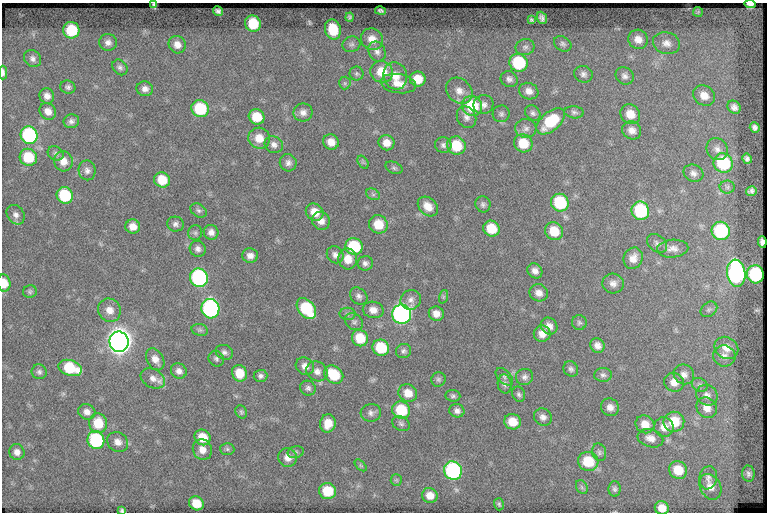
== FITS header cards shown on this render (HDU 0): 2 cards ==
NAXIS1  =                  765
NAXIS2  =                  510

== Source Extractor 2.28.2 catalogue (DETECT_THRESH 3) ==
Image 765 x 510 px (HDU 0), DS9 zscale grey, 1 PNG px = 1 image px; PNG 769 x 514 px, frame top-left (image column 1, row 510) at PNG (2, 3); each listed source drawn as its Kron ellipse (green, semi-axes under 4 px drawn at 4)
Background 61.7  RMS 6.2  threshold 18.6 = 3 sigma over >= 5 px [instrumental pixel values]
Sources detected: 204; all 204 listed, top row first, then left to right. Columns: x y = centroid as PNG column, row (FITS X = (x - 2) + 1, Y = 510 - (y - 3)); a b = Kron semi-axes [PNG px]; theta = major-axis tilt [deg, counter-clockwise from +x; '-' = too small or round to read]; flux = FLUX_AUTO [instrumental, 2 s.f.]
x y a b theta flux
154 4 3 3 - 490
750 4 6 3 -6 1900
218 11 5 4 - 1000
381 11 5 3 - 840
698 12 5 5 - 520
349 17 4 3 - 720
542 18 6 5 - 1400
531 20 4 3 - 620
253 24 8 8 - 14000
333 29 10 8 -76 11000
71 30 8 8 - 20000
372 39 11 10 - 4500
638 39 10 9 - 3400
108 42 9 8 - 2200
666 43 14 10 -16 3400
351 44 9 7 17 1300
563 44 9 7 -32 1200
177 45 9 8 - 3200
525 47 9 8 - 1500
377 52 10 8 -68 2000
33 59 9 8 - 1700
518 63 9 8 - 24000
120 67 8 6 -48 1400
382 72 11 10 - 9000
3 73 7 3 -90 1500
356 74 7 7 - 970
583 74 9 8 - 1800
395 76 14 11 -73 5700
625 76 9 8 - 1800
418 79 8 7 - 6400
509 79 9 8 - 1700
345 83 6 6 - 820
398 84 18 9 -9 4600
68 87 7 6 - 1200
145 89 8 7 - 2100
459 91 14 11 -43 4300
529 91 10 8 -19 2800
704 95 11 9 -33 4500
47 96 8 7 - 2400
483 105 10 9 - 2200
472 106 10 9 - 20000
734 107 7 6 - 1900
200 109 9 8 - 22000
48 111 9 7 -48 3000
303 112 9 9 - 2400
574 112 9 6 -6 1200
533 113 8 6 -46 1300
501 114 8 8 - 1300
630 114 10 9 - 5700
257 117 8 7 - 9600
466 117 11 9 -59 2300
71 121 8 7 - 1500
551 121 17 9 40 17000
755 127 5 5 - 1200
526 128 10 9 - 2100
632 130 10 8 -31 3000
29 135 9 8 - 52000
259 138 11 10 - 6000
331 142 8 7 - 3800
386 143 8 7 - 3800
523 143 9 8 - 10000
274 145 9 8 - 1900
443 145 8 7 - 1400
456 146 9 9 - 13000
717 149 11 10 - 2600
56 153 8 7 - 1200
28 157 9 8 - 14000
747 159 5 4 - 1100
63 161 10 9 - 4100
363 162 7 4 -55 670
288 163 9 8 - 1900
723 163 10 9 - 28000
394 168 9 5 -24 980
87 170 10 8 -80 1900
693 173 10 8 -25 2100
162 180 8 7 - 8800
727 187 8 6 0 1000
751 191 5 4 - 1200
373 194 7 5 -29 890
65 195 8 8 - 24000
560 203 9 8 - 24000
483 204 8 7 - 1300
428 206 11 8 -43 5000
199 211 9 6 -32 1100
640 211 9 8 - 30000
315 212 9 8 - 5500
16 215 10 8 -54 2100
321 221 9 8 - 3100
175 224 8 7 - 1600
378 224 9 9 - 8200
133 227 7 7 - 3600
491 229 8 7 - 10000
554 231 9 8 - 9100
721 231 9 9 - 34000
211 232 7 7 - 2200
195 233 7 7 - 1000
762 242 6 4 -84 1300
657 243 11 8 -39 1600
354 246 9 8 - 21000
198 249 8 7 - 1700
673 249 16 9 3 3000
335 255 9 8 - 1900
250 256 8 7 - 2400
633 258 11 9 65 3800
348 259 10 9 - 5300
365 263 7 7 - 1500
535 271 8 7 - 2300
736 273 13 9 -82 120000
755 274 9 8 - 36000
199 278 9 9 - 73000
4 283 8 6 -83 6600
613 284 11 10 - 2600
30 291 7 6 - 920
539 293 9 8 - 3000
359 296 9 7 -43 1600
443 297 7 4 72 650
411 300 10 9 - 2300
210 309 10 9 - 86000
306 309 12 8 -50 24000
709 309 9 7 38 1200
109 310 12 11 - 4200
373 310 10 8 -11 3000
347 314 8 6 0 910
402 314 9 9 - 150000
436 314 7 7 - 3200
354 322 10 7 -38 1300
579 322 7 7 - 1100
549 326 9 8 - 2900
200 330 8 6 -14 1000
542 334 8 8 - 3400
360 338 8 8 - 9800
119 342 10 9 - 510000
597 345 7 7 - 2400
381 348 8 8 - 15000
726 348 12 10 -32 4100
404 351 8 7 - 1200
224 352 9 7 -24 1500
724 356 11 10 - 2700
155 359 12 8 -60 3400
216 359 8 7 - 1200
305 366 9 8 - 2900
70 368 12 7 -19 19000
571 369 8 7 - 1300
179 371 8 7 - 2100
317 371 11 9 -36 2800
39 372 8 7 - 1300
239 373 8 7 - 7600
334 374 10 8 -39 15000
684 374 10 9 - 2600
603 375 9 7 3 1300
260 376 7 6 - 1300
504 377 10 6 -46 1300
524 377 9 8 - 1700
153 378 13 9 -29 3200
438 379 7 7 - 1000
674 382 10 9 - 3500
505 384 9 7 -80 1500
700 385 8 6 -30 1300
308 388 8 7 - 1300
408 393 9 8 - 5400
519 394 8 6 -66 1100
707 395 11 10 - 2600
453 396 7 5 -6 1000
610 407 9 8 - 2700
707 408 11 9 -48 4000
401 410 9 8 - 18000
457 411 8 6 -20 1700
87 412 9 7 -25 2600
241 412 7 5 -60 780
371 413 10 9 - 1900
543 417 9 8 - 2100
513 422 8 7 - 6400
674 422 10 10 - 11000
98 423 10 9 - 11000
328 423 9 8 - 6000
401 424 9 7 -25 1300
645 424 9 8 - 4900
664 427 10 9 - 3600
203 437 8 7 - 8000
650 438 13 9 -16 3300
96 440 9 8 - 42000
118 442 11 9 -34 3100
202 449 10 9 - 3700
227 449 7 6 - 820
17 452 8 7 - 2500
296 452 8 6 16 970
599 452 9 7 -74 1200
288 457 9 9 - 3300
588 461 10 9 - 13000
361 465 7 4 -45 620
678 470 9 8 - 9100
453 471 9 9 - 71000
748 474 8 6 -85 1200
708 478 11 8 79 2200
396 480 6 5 - 620
582 487 7 5 -60 920
710 487 13 10 -63 3900
615 489 8 6 88 1100
327 491 8 8 - 11000
430 495 8 7 - 4200
196 503 7 6 - 7800
499 504 6 5 - 630
662 508 7 6 - 4800
122 510 4 4 - 720
At the frame edge (FLAGS 8, measured only in part): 6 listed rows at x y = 154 4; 750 4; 3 73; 4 283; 662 508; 122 510